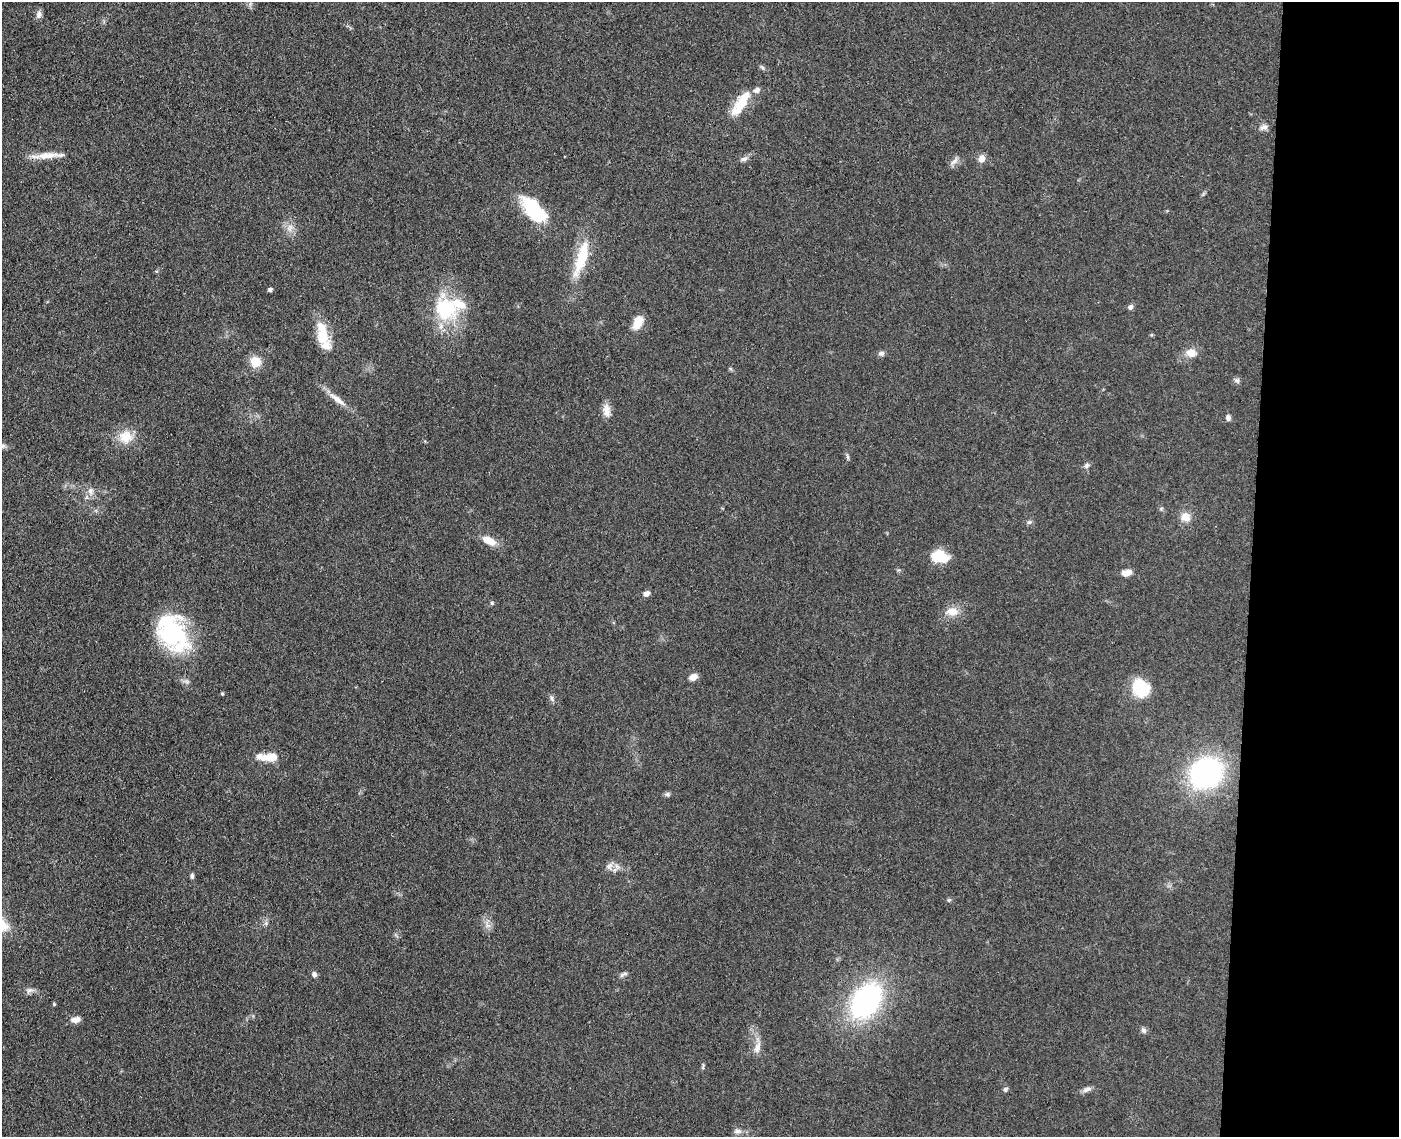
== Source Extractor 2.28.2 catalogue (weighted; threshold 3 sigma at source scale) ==
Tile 9 of 3 x 4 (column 3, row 3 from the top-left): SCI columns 3069-4465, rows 1142-2276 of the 4629 x 4554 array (HDU 1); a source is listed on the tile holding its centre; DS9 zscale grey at full resolution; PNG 1401 x 1139 px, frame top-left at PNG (2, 2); no overlay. Shown black and unused: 11% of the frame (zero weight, under 3 of 4 exposures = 5% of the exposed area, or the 3 px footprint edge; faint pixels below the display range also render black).
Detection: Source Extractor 2.28.2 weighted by HDU 2 'WHT'; one run over the whole footprint, this tile lists its part. Background 0.0894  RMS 0.0064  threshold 0.029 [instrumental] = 3 sigma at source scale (4.5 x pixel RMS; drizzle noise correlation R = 1.50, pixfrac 1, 0.05/0.05 arcsec/px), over >= 5 px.
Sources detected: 64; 5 inside a brighter listed object's ellipse — not listed separately; the other 59 listed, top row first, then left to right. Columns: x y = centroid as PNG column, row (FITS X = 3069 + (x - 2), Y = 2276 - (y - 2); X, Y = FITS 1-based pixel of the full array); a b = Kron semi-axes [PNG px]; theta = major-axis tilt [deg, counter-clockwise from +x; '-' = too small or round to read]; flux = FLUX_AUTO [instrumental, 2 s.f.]
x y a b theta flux
39 14 10 7 87 2.5
741 104 33 13 52 17
1264 127 11 7 8 2.7
45 156 39 7 6 9.4
744 159 9 6 22 2.1
982 159 8 7 - 4.4
954 161 13 5 39 2.7
535 211 28 13 -51 52
290 228 9 8 - 3.7
581 258 46 12 72 27
270 289 5 4 - 1.4
1130 307 8 6 43 1.6
446 309 35 31 -39 41
638 322 16 10 65 9
322 334 29 12 -82 20
881 353 8 6 6 1.8
1191 353 11 10 - 6.6
255 362 13 12 - 9.3
1237 381 8 5 -29 1.6
337 399 27 7 -37 7.1
606 410 17 9 -81 5.3
1228 418 7 5 -83 2.2
126 437 19 17 9 12
2 446 10 7 -9 2.6
848 457 7 4 -71 1
1087 465 8 6 48 1.7
90 491 10 7 81 3.2
1185 517 11 11 - 6.5
1029 522 7 5 21 1.4
486 539 13 10 -12 6.3
940 557 18 12 -19 17
1125 573 10 8 -17 4.1
646 593 9 6 28 2.6
492 603 5 5 - 0.91
952 611 14 11 -1 7.4
172 633 47 31 -60 68
693 677 9 7 24 4.4
1140 688 18 15 -44 28
222 694 4 4 - 0.69
552 698 9 5 -65 1.6
268 757 27 9 -2 10
1206 773 28 24 29 120
667 794 8 6 -15 1.4
609 866 11 7 57 3.2
192 876 7 4 83 1.3
949 900 6 5 - 0.95
266 923 5 5 - 1.3
488 925 7 4 0 1.8
314 974 7 6 - 1.8
623 974 13 5 24 1.8
30 990 11 6 32 2.3
866 1001 34 23 55 120
54 1004 4 4 - 0.77
76 1019 12 7 7 4.1
1143 1030 7 7 - 1.9
757 1048 17 9 73 5
1005 1089 6 6 - 1.3
1087 1089 13 6 25 2.7
738 1131 11 6 -5 2.4
Isophote crosses this tile's border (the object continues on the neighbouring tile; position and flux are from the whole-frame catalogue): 1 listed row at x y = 2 446